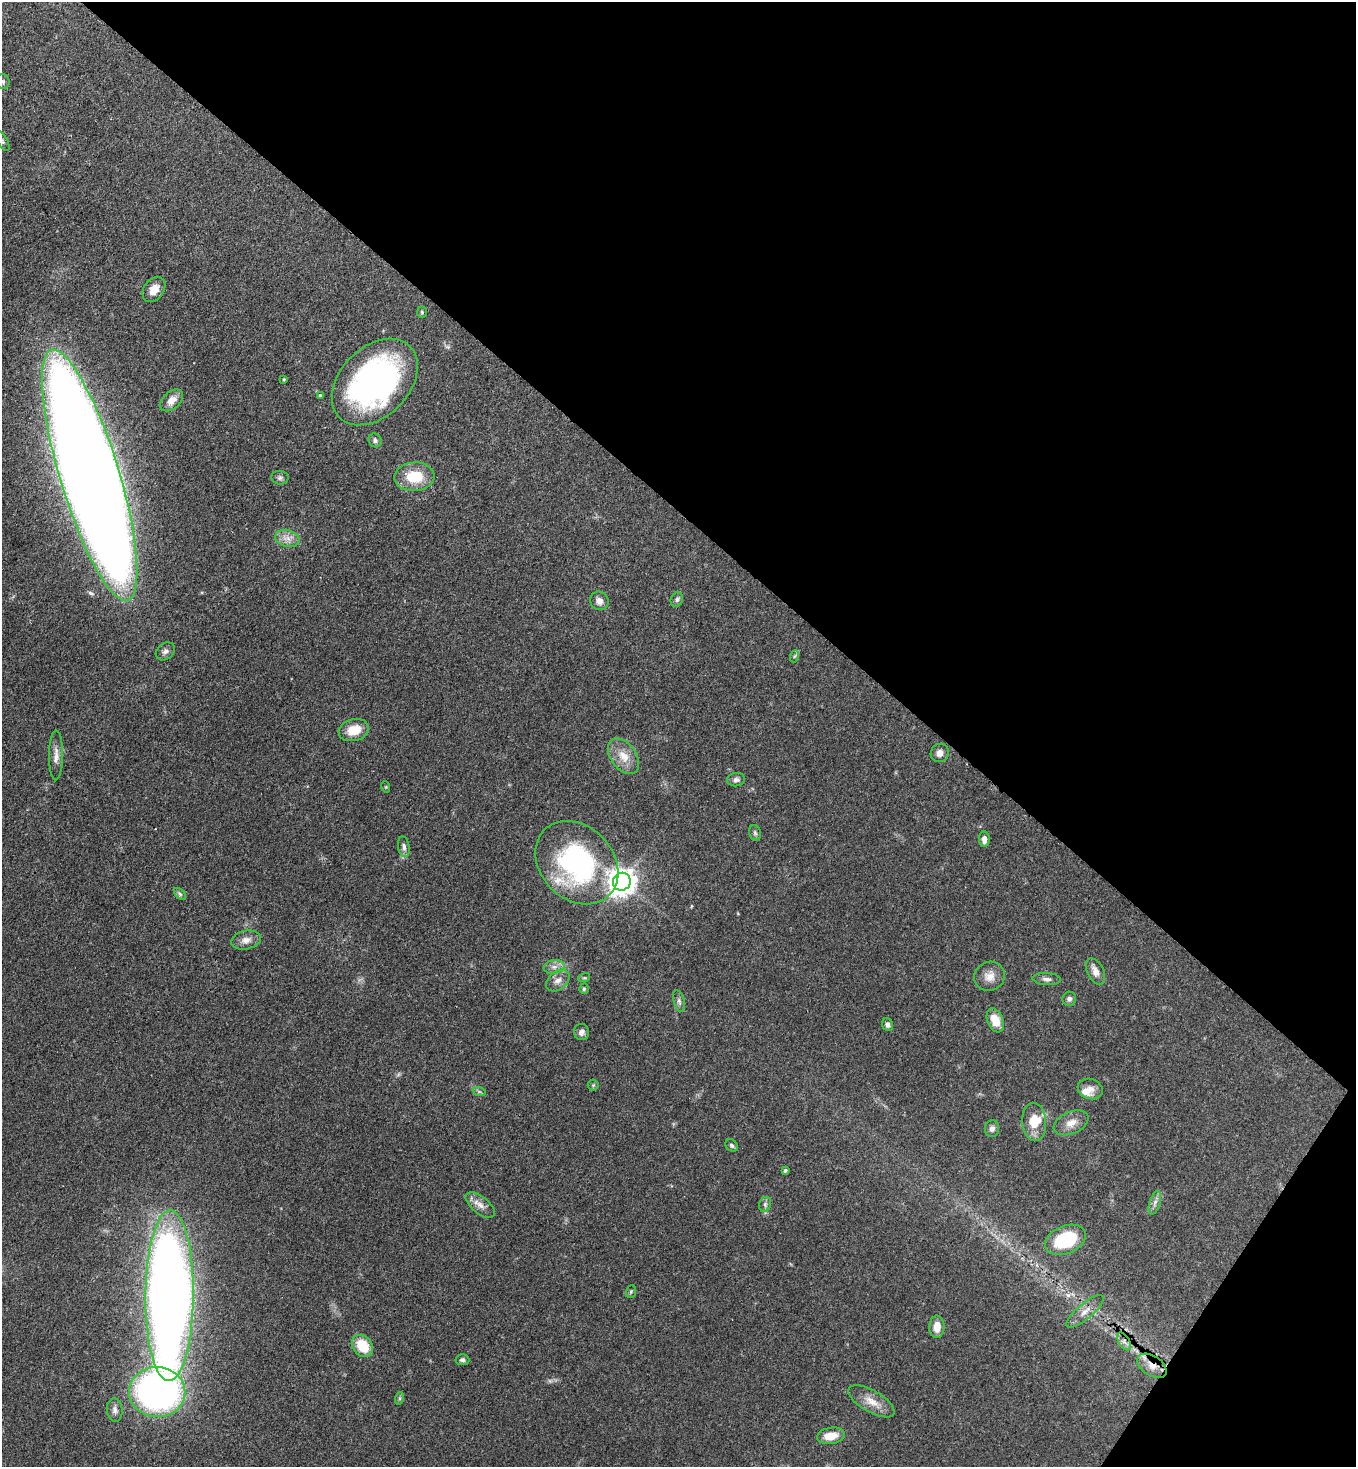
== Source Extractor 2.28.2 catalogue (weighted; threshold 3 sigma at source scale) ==
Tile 8 of 4 x 4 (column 4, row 2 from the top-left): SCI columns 4287-5640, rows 2991-4455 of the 6004 x 5982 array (HDU 1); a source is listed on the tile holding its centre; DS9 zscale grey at full resolution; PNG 1358 x 1469 px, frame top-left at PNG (2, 2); each listed source drawn as its Kron ellipse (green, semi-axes under 4 px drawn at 4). Shown black and unused: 38% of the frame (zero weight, under 3 of 4 exposures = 7% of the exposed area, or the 3 px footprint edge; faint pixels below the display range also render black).
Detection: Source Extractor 2.28.2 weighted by HDU 2 'WHT'; one run over the whole footprint, this tile lists its part. Background 0.0862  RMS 0.0038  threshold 0.0173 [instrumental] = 3 sigma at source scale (4.5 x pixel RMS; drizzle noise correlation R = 1.50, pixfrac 1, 0.05/0.05 arcsec/px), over >= 5 px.
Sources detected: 73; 1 too faint to see at this stretch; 1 cosmic-ray / hot-pixel residue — neither listed nor drawn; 4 inside a brighter listed object's ellipse — not listed separately; the other 67 listed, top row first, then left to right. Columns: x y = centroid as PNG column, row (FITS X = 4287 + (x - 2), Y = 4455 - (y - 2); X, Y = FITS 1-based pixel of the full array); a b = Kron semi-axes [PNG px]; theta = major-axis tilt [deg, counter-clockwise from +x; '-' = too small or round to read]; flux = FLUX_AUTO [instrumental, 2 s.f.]
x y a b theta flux
3 81 7 6 - 0.92
2 141 11 5 -59 0.93
154 289 14 10 54 4.1
422 312 6 5 - 0.55
284 379 4 4 - 0.41
375 382 50 34 46 110
320 396 4 3 - 2
172 400 13 8 41 3.4
375 440 7 6 - 1.1
90 475 131 29 -73 1800
414 477 20 14 4 12
280 478 8 7 - 1
287 538 12 8 -16 3
677 599 7 6 - 0.93
599 601 9 9 - 2.4
165 651 10 8 40 1.5
795 656 6 4 70 0.5
354 730 15 10 15 7
940 753 9 9 - 2.4
56 755 25 7 90 3.1
623 756 20 12 -54 5.9
736 780 9 6 6 1.4
386 787 6 3 -72 0.36
755 833 8 5 -74 0.86
984 839 8 5 89 2.3
404 847 10 5 -81 1.5
577 863 46 36 -46 70
622 882 9 8 - 480
180 894 7 4 -45 0.79
246 940 15 9 12 2.8
554 967 10 6 9 2.1
1095 971 14 8 -63 2.9
989 976 15 14 - 4.2
584 978 6 3 17 0.5
1047 979 14 6 -3 1.6
558 981 13 9 39 2.8
584 989 5 4 - 0.69
1069 999 7 7 - 1.2
679 1001 11 5 -74 1.1
995 1020 12 8 -68 6
888 1025 6 5 - 1.1
582 1032 8 7 - 1.5
593 1085 5 5 - 0.56
1090 1089 13 10 -19 3
479 1091 7 4 -19 0.63
1034 1122 19 12 -85 6.9
1071 1123 18 11 23 4.2
992 1129 8 7 - 1.5
732 1145 7 5 -44 0.87
785 1170 3 3 - 0.63
1155 1203 12 5 72 1.6
765 1204 8 5 71 0.96
480 1205 17 8 -39 3
1065 1240 21 14 22 24
631 1292 6 5 - 0.54
170 1296 85 24 90 540
1085 1311 23 7 41 3.6
937 1327 11 7 89 4.3
1124 1341 10 5 -58 1.6
362 1346 12 9 -50 10
462 1360 7 5 -5 0.95
1152 1366 16 10 -33 3.9
157 1392 28 25 -6 150
400 1398 6 4 71 0.55
871 1401 26 11 -30 5.4
115 1410 12 8 -84 1.8
831 1436 14 8 10 6
Overlapping masked pixels (flux is a lower limit): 3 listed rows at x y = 1065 1240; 1124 1341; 1152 1366
Isophote crosses this tile's border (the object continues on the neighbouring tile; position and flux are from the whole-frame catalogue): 2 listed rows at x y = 3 81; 2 141